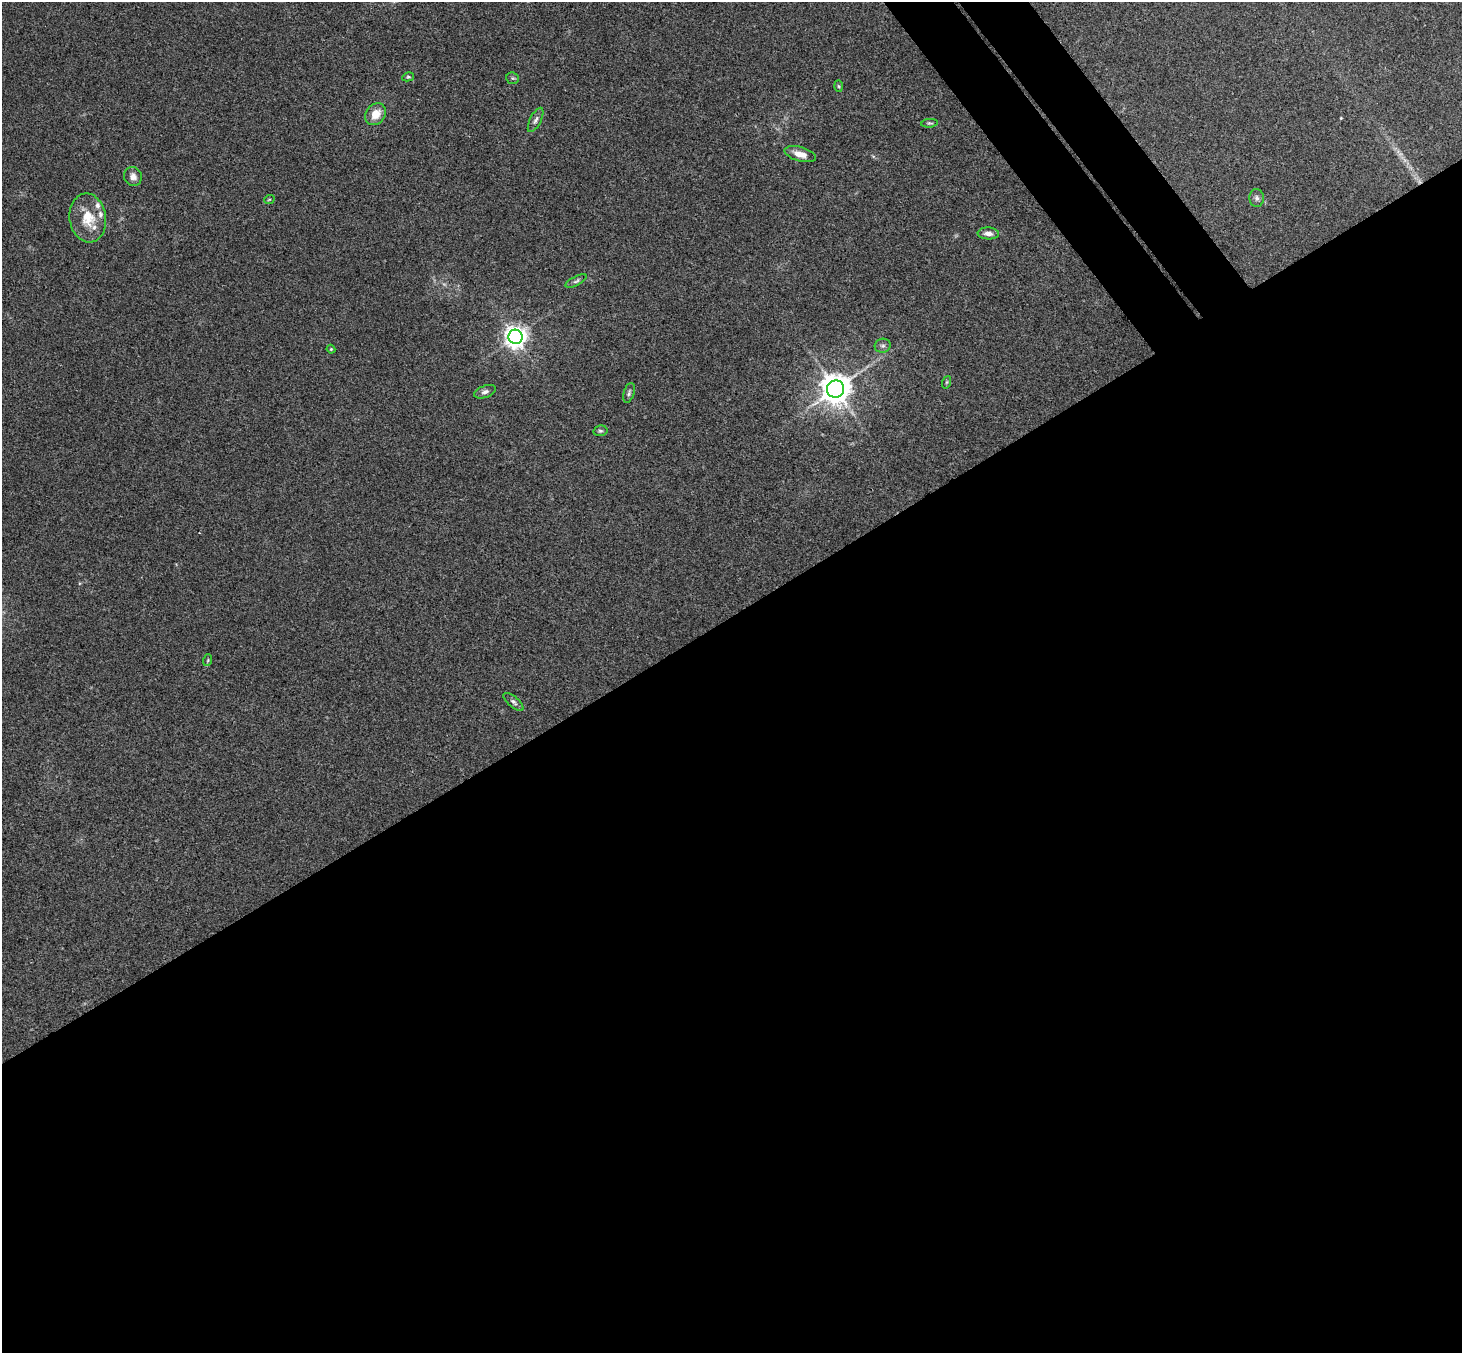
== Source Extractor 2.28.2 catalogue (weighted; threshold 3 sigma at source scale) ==
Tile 15 of 4 x 4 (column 3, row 4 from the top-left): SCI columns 2976-4435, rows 331-1681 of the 5946 x 5927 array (HDU 1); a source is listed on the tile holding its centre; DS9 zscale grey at full resolution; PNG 1464 x 1355 px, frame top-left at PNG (2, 2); each listed source drawn as its Kron ellipse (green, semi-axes under 4 px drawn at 4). Shown black and unused: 57% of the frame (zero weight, under 3 of 4 exposures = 6% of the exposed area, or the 3 px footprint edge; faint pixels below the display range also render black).
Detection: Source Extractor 2.28.2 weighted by HDU 2 'WHT'; one run over the whole footprint, this tile lists its part. Background 0.208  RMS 0.0083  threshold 0.0373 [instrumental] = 3 sigma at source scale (4.5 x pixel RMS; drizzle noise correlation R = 1.50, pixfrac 1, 0.05/0.05 arcsec/px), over >= 5 px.
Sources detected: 26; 3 inside a brighter listed object's ellipse — not listed separately; the other 23 listed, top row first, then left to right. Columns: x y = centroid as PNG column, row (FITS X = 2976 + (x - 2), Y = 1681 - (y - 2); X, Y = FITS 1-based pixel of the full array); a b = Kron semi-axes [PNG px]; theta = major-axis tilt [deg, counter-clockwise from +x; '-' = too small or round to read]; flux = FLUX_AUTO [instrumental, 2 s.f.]
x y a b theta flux
408 77 6 4 10 1.1
513 78 6 5 - 1.4
839 86 5 3 - 0.93
376 114 12 9 51 11
536 120 13 5 63 3.1
930 123 8 4 5 1.2
800 154 16 7 -16 8.3
133 176 9 8 - 4.4
1257 198 9 7 -87 2.6
269 200 5 3 - 0.74
88 218 24 18 -82 21
988 233 10 6 -3 4.1
576 281 11 4 27 2
515 337 7 7 - 610
883 346 8 7 - 2.3
331 349 4 4 - 0.8
947 382 6 4 71 1.1
836 389 9 8 - 1300
485 392 11 6 19 2.8
629 393 10 5 73 2
600 431 7 5 12 1.5
208 660 6 3 72 1
513 702 12 5 -41 2.5